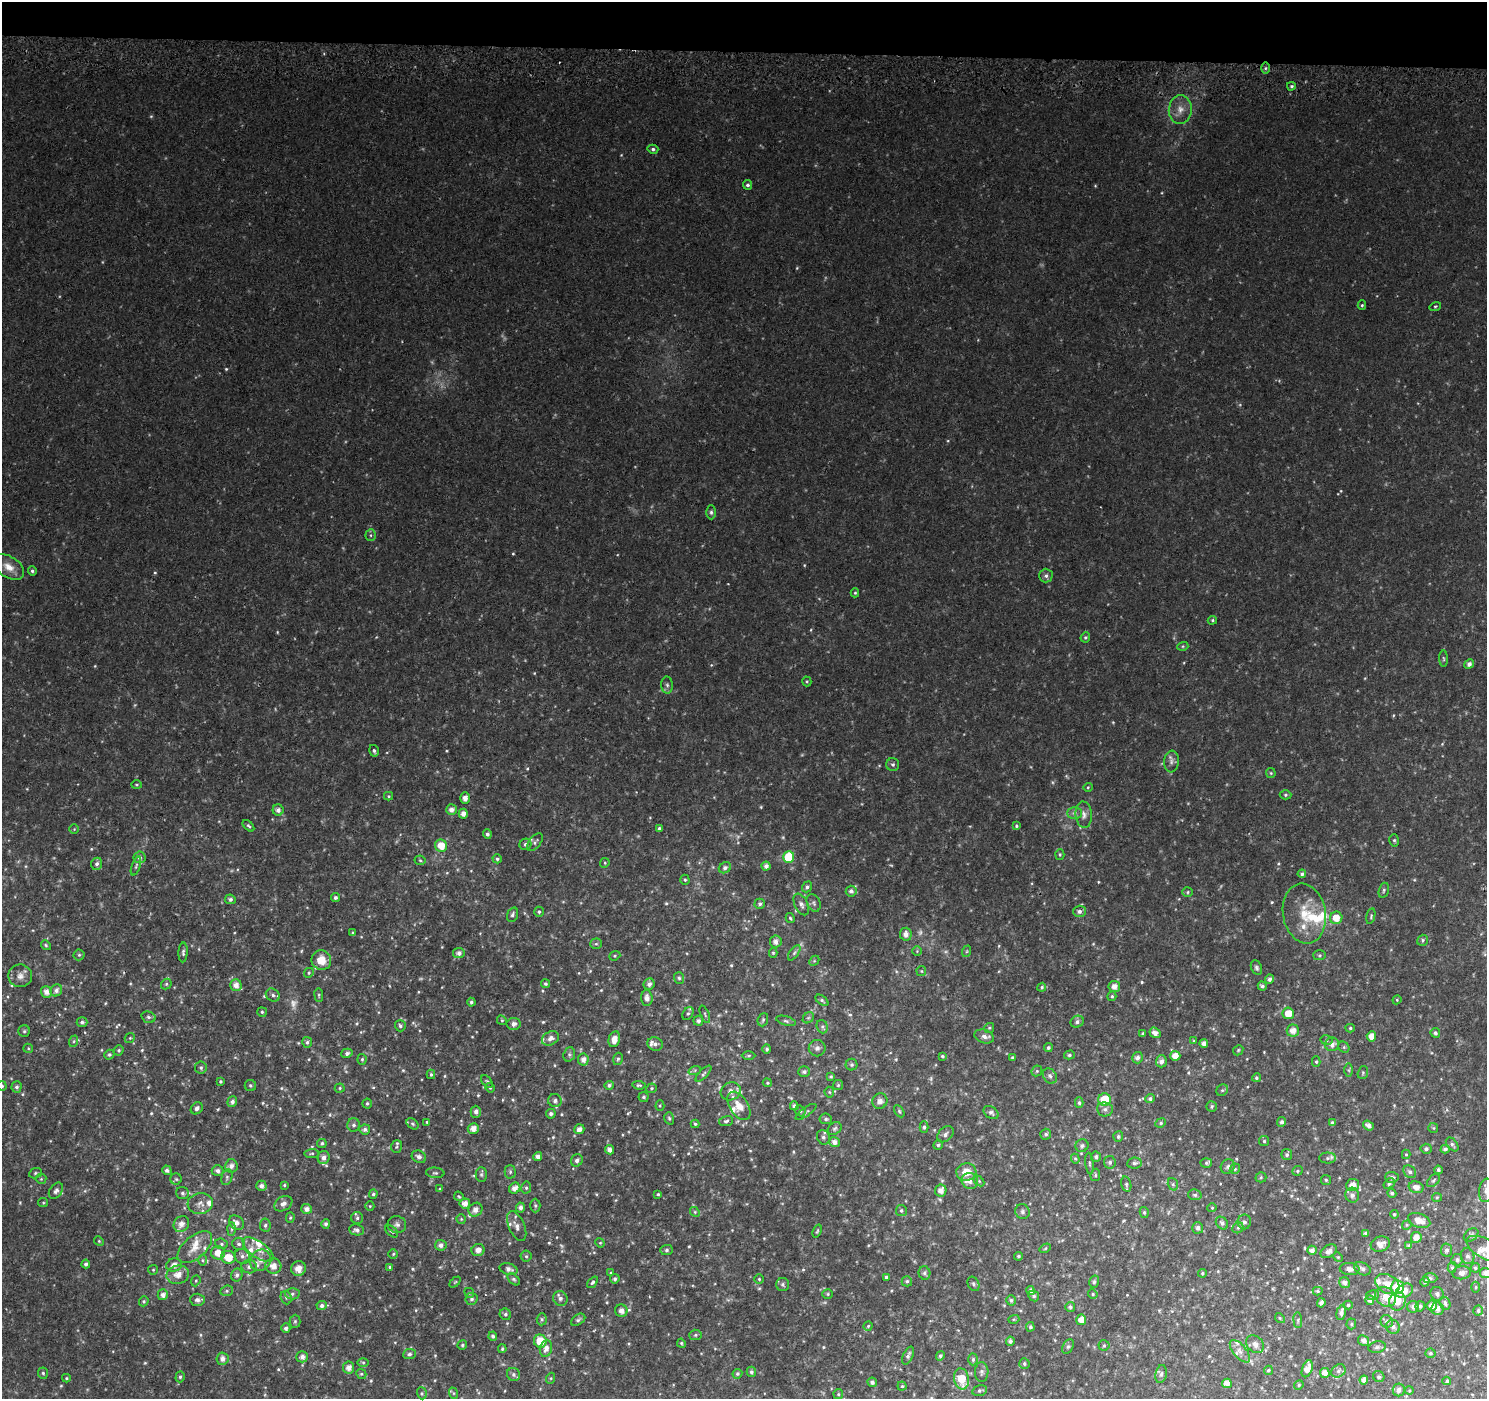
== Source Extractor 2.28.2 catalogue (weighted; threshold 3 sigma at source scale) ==
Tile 2 of 3 x 3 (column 2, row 1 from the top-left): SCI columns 1522-3006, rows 3117-4513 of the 4520 x 4778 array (HDU 1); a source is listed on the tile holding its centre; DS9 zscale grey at full resolution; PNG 1489 x 1401 px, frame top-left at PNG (2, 2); each listed source drawn as its Kron ellipse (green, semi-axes under 4 px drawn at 4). Shown black and unused: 4% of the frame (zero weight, under 2 of 3 exposures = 3% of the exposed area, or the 3 px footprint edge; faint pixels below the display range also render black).
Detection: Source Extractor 2.28.2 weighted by HDU 2 'WHT'; one run over the whole footprint, this tile lists its part. Background 0.0573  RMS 0.0079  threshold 0.0354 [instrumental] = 3 sigma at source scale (4.5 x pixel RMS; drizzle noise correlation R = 1.50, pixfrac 1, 0.0396/0.0396 arcsec/px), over >= 5 px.
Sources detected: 659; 12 too faint to see at this stretch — neither listed nor drawn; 30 inside a brighter listed object's ellipse — not listed separately; of the other 617, all 500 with FLUX_AUTO >= 0.927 (the completeness limit of this list) listed and drawn (117 fainter detections not listed), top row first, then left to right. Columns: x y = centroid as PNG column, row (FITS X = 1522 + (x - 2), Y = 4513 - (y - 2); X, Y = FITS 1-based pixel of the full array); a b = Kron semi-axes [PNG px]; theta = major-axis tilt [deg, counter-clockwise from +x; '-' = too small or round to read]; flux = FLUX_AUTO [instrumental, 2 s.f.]
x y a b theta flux
1265 68 6 4 89 1.3
1291 86 4 3 - 1.3
1180 109 14 11 85 8
653 149 5 4 - 1.8
748 185 5 4 - 1.9
1362 305 5 4 - 1.2
1435 306 6 3 19 1
711 512 7 5 -89 1.7
371 535 5 5 - 1.4
8 567 17 10 -34 8.9
32 571 4 4 - 1.8
1046 576 7 7 - 2.3
855 593 4 4 - 0.98
1212 620 5 4 - 1.1
1085 637 5 4 - 1.2
1183 646 5 3 - 1
1444 659 8 4 -88 1.2
1469 664 5 4 - 3.2
807 681 5 4 - 0.94
667 685 8 6 -88 2.1
374 751 6 4 -73 1.8
1171 762 11 7 83 3.3
893 765 6 6 - 2
1271 773 5 4 - 0.96
136 785 5 4 - 0.98
1088 787 4 4 - 0.95
1285 795 6 4 1 1.2
388 796 4 4 - 1
465 798 5 4 - 4.5
278 810 5 5 - 3.3
451 810 5 5 - 4.2
1074 813 7 6 - 2.5
463 814 5 4 - 4.5
1084 815 13 8 -85 4.6
248 826 7 4 -43 1.4
1016 826 4 3 - 1.1
659 828 4 4 - 1.4
74 829 5 5 - 0.95
487 834 5 4 - 2
1394 840 6 5 - 1.3
535 842 10 6 51 2.4
525 844 6 5 - 2.2
441 846 6 6 - 12
1060 854 5 4 - 1.2
139 857 6 6 - 2.4
789 857 6 5 - 28
497 859 5 4 - 1.5
420 860 5 5 - 1.2
605 863 5 4 - 1
97 864 6 5 - 2.3
136 866 10 3 71 1.3
766 866 4 4 - 3.6
725 868 6 5 - 2.3
1302 874 4 4 - 1.8
685 880 5 4 - 1.2
807 887 5 5 - 2
1384 890 8 5 73 1.5
851 891 5 5 - 2.8
1188 892 5 5 - 1.1
335 898 4 4 - 1.8
230 899 5 5 - 2.1
814 903 9 6 -65 2.3
760 904 5 5 - 2.1
801 904 11 6 -64 3.4
1079 911 6 6 - 3
539 912 5 4 - 1.3
1304 914 30 21 -81 24
512 915 7 5 70 2.1
1371 916 8 4 77 1.2
790 918 5 4 - 1.1
1336 918 6 6 - 10
353 933 3 3 - 1.2
906 934 6 6 - 4.6
1423 940 6 5 - 1.5
776 942 6 6 - 4.2
596 944 6 5 - 1.3
46 945 5 4 - 1.1
917 951 5 4 - 0.97
967 951 6 4 71 1
183 952 10 4 87 2
459 953 6 5 - 3.4
773 953 5 4 - 1.1
794 953 9 4 55 1.8
79 955 5 5 - 1.1
1319 955 6 5 - 1.4
615 956 6 4 21 1
321 960 10 9 - 11
814 961 5 4 - 1.1
1256 968 8 5 -65 1.9
921 971 5 5 - 1.1
309 973 5 4 - 1.2
20 976 12 11 - 5.4
679 978 6 5 - 1.4
1269 979 4 4 - 2.5
166 984 6 4 48 1.2
545 984 4 4 - 1.4
649 984 6 5 - 2.9
236 985 6 5 - 5.4
1114 986 6 5 - 5.5
1262 986 4 3 - 1.8
1042 987 4 4 - 1.2
56 990 6 5 - 2.9
46 992 6 5 - 5.2
273 995 7 6 - 2.5
319 995 7 3 -83 1
1112 996 5 4 - 1.3
647 998 8 5 -86 4.6
822 1000 7 4 -38 1.5
1397 1000 5 4 - 0.93
471 1002 4 3 - 1.6
262 1012 5 4 - 1.1
688 1013 7 5 61 1.6
1288 1013 6 5 - 11
705 1014 9 3 -68 1.3
148 1017 7 5 -16 1.9
808 1018 6 4 42 1.4
502 1020 5 4 - 1
763 1020 7 5 69 1.4
698 1021 5 5 - 2.5
786 1021 10 4 -17 1.7
82 1022 5 5 - 1.9
1077 1022 7 6 - 2.3
513 1024 7 6 - 3
400 1026 6 5 - 1.8
822 1027 7 5 -70 1.7
989 1028 5 5 - 1.1
1350 1028 4 4 - 1.2
24 1031 6 5 - 1.3
1293 1031 6 6 - 7
1143 1033 4 4 - 1
1155 1033 6 5 - 4.7
1435 1033 5 4 - 1.8
984 1036 10 6 -18 3.5
1371 1036 5 4 - 7.1
130 1038 5 4 - 1.1
550 1038 9 6 31 3.9
614 1039 8 5 77 7
1326 1040 6 5 - 1.4
74 1041 6 4 71 1.2
1194 1041 4 4 - 0.93
307 1042 5 5 - 1.6
655 1044 7 7 - 2.9
1204 1044 4 4 - 3.5
1332 1044 7 7 - 4.6
1344 1047 6 5 - 1.2
28 1048 5 4 - 0.96
817 1048 8 8 - 2.8
1048 1048 4 4 - 1.6
767 1049 5 4 - 1.8
119 1050 5 4 - 1.5
1238 1050 5 4 - 1
347 1053 5 4 - 2.4
569 1054 7 5 71 1.7
109 1055 5 4 - 1.4
749 1055 7 3 1 1.1
1069 1055 5 4 - 1.4
942 1056 4 3 - 1.3
1175 1056 5 5 - 7.3
1012 1057 3 3 - 1.1
1137 1058 6 5 - 2.9
362 1059 5 4 - 1.2
583 1059 6 5 - 4.4
618 1059 6 4 73 1.4
1161 1061 6 5 - 3.8
1316 1062 5 4 - 1.1
852 1065 6 6 - 1.6
201 1068 6 6 - 1.7
695 1070 6 4 19 1.4
1349 1070 6 4 -90 1.1
1037 1071 6 5 - 1.2
804 1072 6 5 - 1.9
1363 1073 6 5 - 1.2
431 1074 5 4 - 1.3
703 1074 10 4 46 2
1050 1076 8 6 -53 2.4
831 1077 4 3 - 1.1
1256 1078 4 4 - 1.4
220 1081 3 3 - 1
487 1081 7 4 -51 1.3
767 1083 5 4 - 0.94
250 1085 6 5 - 1.4
609 1085 5 4 - 2.2
639 1085 7 4 -6 1.2
838 1085 5 5 - 1.2
2 1086 5 4 - 1.4
16 1087 5 5 - 2
340 1088 5 4 - 1
490 1088 5 4 - 1
652 1088 5 5 - 1.3
1222 1090 6 5 - 1.4
731 1091 10 9 - 5
829 1092 5 5 - 1.1
644 1097 5 5 - 1.6
1105 1099 6 6 - 20
1150 1099 5 4 - 1.8
555 1101 7 6 - 3.1
880 1101 8 7 - 3.7
232 1102 5 4 - 2.7
367 1103 5 5 - 1.3
1079 1103 5 4 - 1.5
660 1105 5 4 - 0.97
739 1106 16 9 -57 11
794 1106 4 4 - 2.2
1212 1106 5 5 - 1.3
197 1108 6 5 - 2.5
1105 1109 8 7 - 2.7
800 1111 6 5 - 1.3
899 1111 7 4 -60 1.2
476 1112 6 5 - 3
806 1112 12 4 35 2
991 1113 8 6 -33 2.3
551 1114 5 4 - 2.3
669 1118 6 4 -73 1.3
826 1119 6 5 - 1.7
726 1121 7 5 11 1.7
427 1122 3 3 - 0.96
1282 1122 5 4 - 2.2
1161 1123 5 4 - 1.1
1332 1123 4 4 - 1.6
412 1124 7 4 -40 1.4
695 1124 4 4 - 1.1
354 1125 6 6 - 2.1
1368 1125 6 4 -36 2.8
924 1127 6 4 -90 1.3
473 1128 5 5 - 5.8
835 1128 7 5 37 1.7
1433 1128 5 5 - 1.1
365 1129 5 5 - 2.7
579 1129 5 4 - 4.4
945 1134 9 6 44 2.8
1046 1134 5 5 - 1.8
823 1137 7 6 - 2.7
1118 1137 5 5 - 1.6
1264 1141 5 5 - 1.2
834 1142 5 5 - 4.1
322 1143 5 4 - 1.7
1452 1144 8 5 -50 1.9
938 1145 5 4 - 1.3
1082 1146 7 6 - 1.8
397 1147 6 5 - 1.5
1426 1149 5 5 - 2.4
1445 1149 4 4 - 2.5
610 1150 5 4 - 4.3
312 1153 7 4 6 1.2
1406 1154 4 4 - 1
1287 1155 5 5 - 1.8
538 1156 4 4 - 3.6
419 1157 7 6 - 2.9
1096 1157 5 5 - 2.1
324 1158 6 6 - 3.6
1328 1158 8 5 1 2
1075 1159 5 4 - 1.1
577 1160 6 5 - 2.8
1110 1162 6 5 - 2.1
1089 1163 11 3 -83 1.5
1134 1163 7 5 8 2.1
1206 1163 6 5 - 1.3
231 1166 7 6 - 4.1
1228 1167 7 6 - 2.2
1235 1169 5 4 - 1.1
167 1170 5 4 - 2.8
1438 1170 4 3 - 2
218 1171 6 5 - 2.7
1298 1171 6 4 23 1.2
510 1172 7 5 -89 1.5
966 1172 10 9 - 10
1410 1172 7 5 -45 2.1
35 1173 6 5 - 1.3
435 1173 9 5 -5 1.9
481 1174 7 5 90 1.5
1095 1175 6 5 - 1.2
227 1177 8 5 74 1.9
1261 1177 5 5 - 0.99
1392 1177 7 5 -4 2.4
41 1179 5 5 - 1.1
176 1179 5 5 - 1.2
1326 1180 5 5 - 1.1
970 1181 8 8 - 4.2
979 1181 6 4 -45 0.98
1433 1181 8 5 45 1.6
1126 1184 8 5 -76 1.5
1173 1184 6 5 - 1.3
1389 1184 6 4 35 1.7
284 1185 4 3 - 0.95
1353 1185 6 6 - 6.7
261 1186 5 5 - 3.2
1416 1187 7 5 -15 5
515 1188 6 5 - 5.1
526 1188 6 5 - 1.5
440 1189 4 3 - 1
941 1190 6 5 - 5.5
1486 1190 12 7 82 3.6
56 1191 9 6 55 2.6
182 1193 6 6 - 1.9
1392 1193 4 4 - 1.7
373 1194 4 4 - 1.4
658 1194 3 3 - 0.95
1195 1195 7 5 -11 1.8
1352 1195 7 7 - 3.4
459 1196 5 4 - 0.99
1437 1197 5 4 - 0.97
43 1203 5 4 - 0.96
200 1203 12 10 6 5.5
465 1203 5 5 - 5.7
283 1204 10 7 32 4.2
370 1206 5 4 - 0.97
535 1206 7 5 -88 1.3
520 1207 5 4 - 3.2
1212 1208 4 4 - 0.97
307 1209 5 5 - 4
475 1210 7 6 - 4.8
901 1210 5 5 - 1.5
695 1212 5 4 - 1.2
1022 1212 8 7 - 2.2
1144 1212 5 4 - 1.3
1394 1214 4 4 - 1.2
290 1218 5 4 - 1.1
357 1218 6 6 - 1.7
461 1219 5 4 - 0.93
1419 1220 11 7 -19 8
1244 1222 7 6 - 2.5
237 1223 8 6 -38 4.4
1222 1223 7 5 -50 2.1
181 1224 8 7 - 5.4
326 1224 5 4 - 2.1
397 1224 9 8 - 2.9
265 1225 6 5 - 1.7
1407 1225 5 4 - 0.96
517 1226 16 7 -66 5.2
1198 1228 6 5 - 2.4
1238 1228 6 5 - 1.3
232 1229 6 4 89 1.6
356 1230 8 5 -7 2.7
392 1231 7 4 -44 1.5
817 1231 7 3 71 1
1366 1233 4 4 - 1.8
1471 1235 8 5 37 1.9
1416 1237 5 5 - 6
99 1241 5 4 - 0.97
600 1243 5 4 - 0.95
221 1244 6 5 - 1.5
239 1244 6 6 - 2.1
1380 1244 10 7 19 5.7
441 1245 6 5 - 3.4
1409 1246 4 4 - 1.6
195 1247 21 11 41 11
1045 1248 6 4 32 1
1486 1249 21 10 -28 8.1
258 1250 18 8 -35 8.6
478 1250 6 6 - 4.7
666 1250 6 5 - 1.6
1312 1250 4 4 - 3.7
1446 1250 6 5 - 1.7
1329 1251 9 6 32 3.7
218 1253 7 6 - 9.4
393 1254 5 4 - 1.2
242 1256 8 7 - 2.9
526 1256 5 5 - 1.5
1018 1256 4 4 - 1.3
1468 1256 8 7 - 2.5
228 1257 7 6 - 12
1338 1257 5 4 - 0.95
202 1260 5 3 - 0.99
260 1260 11 10 - 6.1
1457 1260 6 5 - 2.4
86 1264 4 4 - 2
174 1265 8 6 16 5.6
273 1266 8 7 - 6.9
249 1267 7 6 - 2.5
390 1267 4 3 - 1.4
1452 1267 5 4 - 1.3
298 1268 7 7 - 6.2
1475 1268 5 4 - 1.5
508 1269 9 5 -16 4
1350 1269 10 6 -5 4
1362 1269 8 6 -28 2.4
153 1270 5 5 - 1
611 1273 3 3 - 0.95
924 1273 7 6 - 2.1
1202 1273 4 4 - 1
1462 1273 9 6 7 3.6
1486 1273 6 5 - 3.9
178 1275 11 9 14 7.4
237 1275 6 5 - 2.7
886 1277 4 3 - 1.9
1430 1278 7 5 1 2.1
514 1279 7 4 -44 1.4
615 1279 5 4 - 1.5
759 1279 4 4 - 0.97
196 1281 5 4 - 1.1
907 1281 5 5 - 1.4
455 1282 6 4 44 0.97
593 1282 7 4 50 1.8
1094 1282 6 5 - 1.3
1425 1282 5 4 - 1.5
1345 1283 6 5 - 2.9
783 1284 7 6 - 1.9
973 1284 7 5 -64 1.7
1387 1284 13 9 -31 8.1
1397 1287 7 6 - 22
1476 1287 5 3 - 0.99
227 1291 6 5 - 1.3
1031 1291 4 4 - 3.2
1318 1291 5 4 - 0.98
1405 1291 9 6 30 7.2
469 1293 5 4 - 1
292 1294 7 5 -1 1.9
828 1294 5 4 - 1.1
1093 1294 5 4 - 1
1437 1294 7 6 - 2.3
163 1295 5 5 - 3.9
1373 1295 6 5 - 1.5
1034 1296 6 5 - 1.9
1385 1297 11 9 -37 9.1
286 1298 7 5 -69 1.6
560 1298 7 7 - 2.6
472 1299 6 6 - 2
197 1300 7 6 - 2.6
1011 1300 5 5 - 1.6
1370 1300 5 4 - 2.4
144 1301 5 4 - 1.4
1397 1301 9 8 - 8.5
1321 1303 4 4 - 2.5
1445 1303 7 5 -64 2.1
322 1305 5 4 - 2.4
1348 1305 5 4 - 1.4
1420 1306 5 4 - 1.5
1432 1306 5 5 - 4.7
1070 1307 5 5 - 1.8
1413 1307 6 6 - 3
1437 1309 6 6 - 4.4
621 1311 6 6 - 4
1478 1311 5 5 - 2
1341 1312 8 4 75 3.2
505 1314 6 5 - 1.7
1280 1318 5 4 - 1.2
542 1319 6 5 - 1.3
1014 1319 5 3 - 0.93
578 1320 8 5 35 1.7
1081 1320 5 5 - 6.6
1298 1320 8 4 -83 1.2
295 1321 6 5 - 1.3
1387 1321 6 6 - 2.8
1351 1324 5 5 - 1
868 1326 4 4 - 1.1
1030 1327 4 4 - 1.4
1393 1327 7 6 - 2.9
286 1328 5 4 - 2.1
695 1335 6 5 - 1.5
493 1336 4 4 - 1.6
1363 1340 6 5 - 3.4
540 1341 6 6 - 15
1010 1341 4 4 - 2.1
681 1343 4 3 - 0.98
1255 1344 10 7 -42 4.2
462 1345 5 4 - 1.3
1104 1345 5 5 - 1.2
1068 1346 7 5 62 1.7
1377 1347 9 5 10 1.8
546 1348 8 6 75 4.9
502 1349 4 3 - 1
1240 1351 14 6 -50 4.8
1430 1353 5 4 - 1.2
409 1354 6 5 - 1.7
908 1356 9 5 66 2.5
940 1356 5 4 - 1.8
302 1357 6 5 - 3.9
223 1359 6 6 - 3.9
973 1359 6 4 88 1.7
363 1362 6 4 -1 0.98
1024 1364 5 5 - 1.4
349 1368 6 5 - 5.8
1307 1369 9 5 70 7
1268 1370 5 4 - 1.2
1338 1371 7 6 - 2.6
751 1372 5 5 - 1.7
982 1372 10 6 89 2.5
43 1373 5 5 - 1.4
1325 1373 5 5 - 5.1
361 1374 5 4 - 1.1
737 1374 5 4 - 1.5
1161 1374 9 5 80 2.3
514 1375 7 6 - 2
180 1377 5 4 - 1.3
1379 1377 6 5 - 1.8
66 1378 4 4 - 0.95
551 1378 5 3 - 0.95
961 1379 11 7 -80 19
1364 1380 4 4 - 4.4
1447 1381 4 3 - 1.3
872 1382 5 4 - 2.3
1227 1383 5 4 - 5.5
1299 1385 5 4 - 1.2
902 1386 4 4 - 0.99
1399 1390 6 6 - 3
1409 1390 4 4 - 0.99
980 1391 8 5 16 1.6
422 1393 6 4 -71 1.2
453 1393 6 4 -71 0.97
838 1394 5 4 - 1
Isophote crosses this tile's border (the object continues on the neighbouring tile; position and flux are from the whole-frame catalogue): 4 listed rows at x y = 2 1086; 1486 1190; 1486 1249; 1486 1273